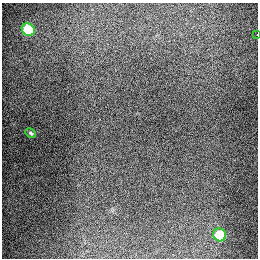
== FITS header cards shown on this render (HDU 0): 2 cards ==
NAXIS1  =                  256
NAXIS2  =                  256

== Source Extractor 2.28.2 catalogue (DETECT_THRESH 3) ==
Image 256 x 256 px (HDU 0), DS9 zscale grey, 1 PNG px = 1 image px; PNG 260 x 260 px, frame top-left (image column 1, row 256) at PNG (2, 3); each listed source drawn as its Kron ellipse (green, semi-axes under 4 px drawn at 4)
Background 1270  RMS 26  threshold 78.6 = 3 sigma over >= 5 px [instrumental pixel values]
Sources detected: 4; all 4 listed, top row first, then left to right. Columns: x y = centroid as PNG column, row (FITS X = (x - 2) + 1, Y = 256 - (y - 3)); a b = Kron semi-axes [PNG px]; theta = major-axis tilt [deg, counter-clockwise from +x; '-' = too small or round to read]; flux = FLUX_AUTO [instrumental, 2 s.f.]
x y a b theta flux
28 30 7 6 - 94000
257 34 2 2 - 4000
31 133 5 3 - 2400
220 235 7 6 - 72000
At the frame edge (FLAGS 8, measured only in part): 1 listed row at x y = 257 34